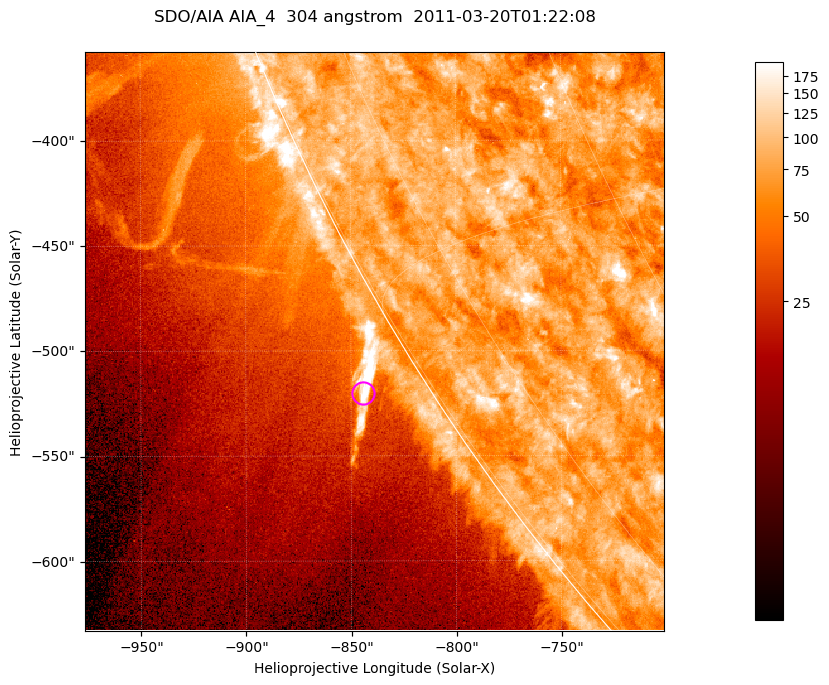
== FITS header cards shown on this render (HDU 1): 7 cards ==
TELESCOP= 'SDO/AIA '           / For AIA: SDO/AIA
INSTRUME= 'AIA_4   '           / For AIA: AIA_ATA1, AIA_ATA2, AIA_ATA3 or AIA_AT
WAVELNTH=                  304 / [angstrom] Wavelength
WAVEUNIT= 'angstrom'           / Wavelength unit: angstrom
DATE-OBS= '2011-03-20T01:22:08.123' / [ISO] Date when observation started; ISO 8
CTYPE1  = 'HPLN-TAN'           / CTYPE1; Typically HPLN
CTYPE2  = 'HPLT-TAN'           / CTYPE2; Typically HPLT

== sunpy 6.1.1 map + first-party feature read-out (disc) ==
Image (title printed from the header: SDO/AIA AIA_4  304 angstrom  2011-03-20T01:22:08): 459 x 459 px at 0.6 arcsec/px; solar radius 964 arcsec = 1606 px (partial field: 1.1% of the solar disc is inside the frame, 44% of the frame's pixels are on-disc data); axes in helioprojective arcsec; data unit not stated in the header (colour bar unlabelled)
Orientation: roll -0.132 deg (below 1 deg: not rotated)
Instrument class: DISC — disc imager (sunpy class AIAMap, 304 A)
Bright regions (active regions / flare kernels): reference = the on-disc median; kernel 5 px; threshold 5 sigma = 104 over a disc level ~75.4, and >= 1.15x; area >= 210 px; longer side >= 6 px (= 3.6 arcsec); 0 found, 0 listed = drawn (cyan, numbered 1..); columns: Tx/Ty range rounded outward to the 2 arcsec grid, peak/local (2 s.f.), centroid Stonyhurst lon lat
Off-limb structures (1.02-1.3 R_sun): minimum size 105 px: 7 found; the strongest spans PA ~120..125 deg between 1.02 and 1.04 R_sun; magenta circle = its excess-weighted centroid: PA ~120 deg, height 1.03 R_sun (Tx ~-844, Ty ~-520 arcsec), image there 5.2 x the reference